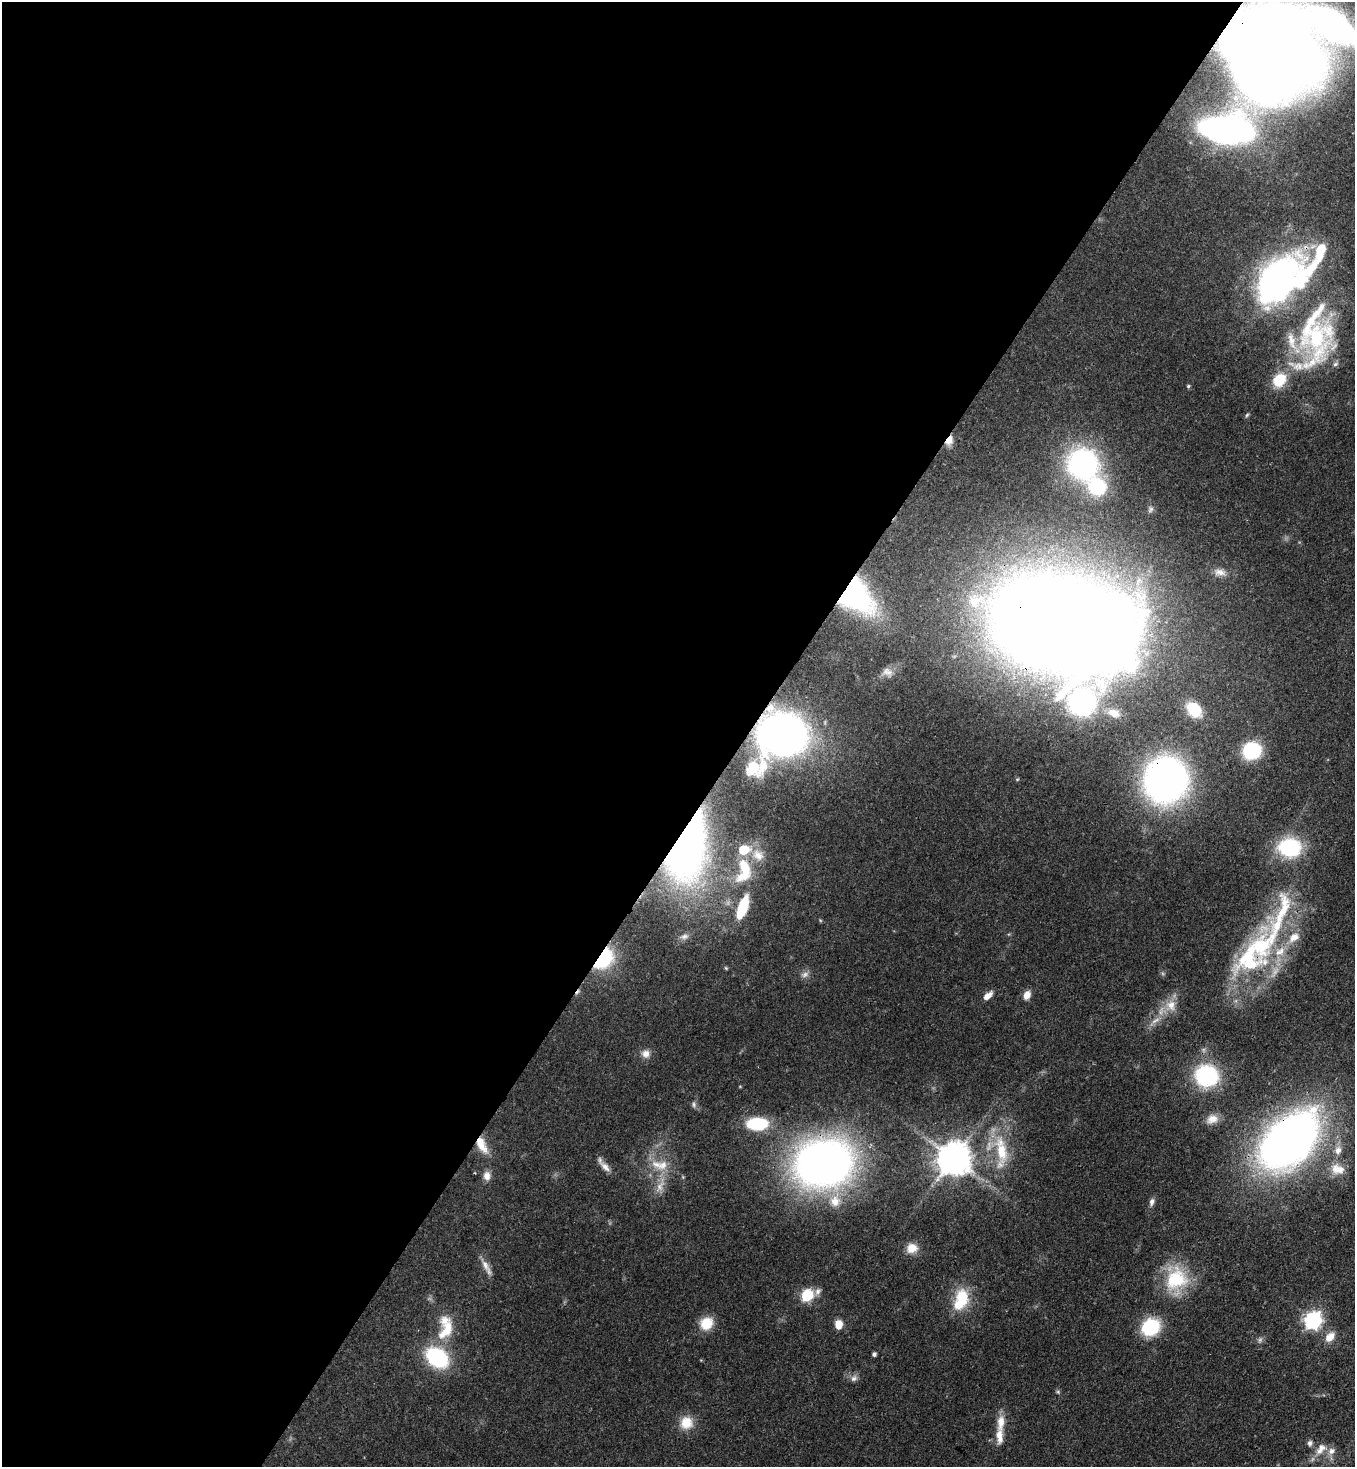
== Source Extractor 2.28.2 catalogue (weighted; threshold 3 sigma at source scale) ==
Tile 5 of 4 x 4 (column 1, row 2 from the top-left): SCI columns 371-1723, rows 3002-4466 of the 6011 x 5990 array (HDU 1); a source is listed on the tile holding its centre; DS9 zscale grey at full resolution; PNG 1357 x 1469 px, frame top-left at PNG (2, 2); no overlay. Shown black and unused: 55% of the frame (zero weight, under 3 of 4 exposures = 7% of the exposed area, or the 3 px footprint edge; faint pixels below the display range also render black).
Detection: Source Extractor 2.28.2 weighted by HDU 2 'WHT'; one run over the whole footprint, this tile lists its part. Background 0.0745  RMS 0.0039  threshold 0.0174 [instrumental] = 3 sigma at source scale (4.5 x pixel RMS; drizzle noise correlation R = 1.50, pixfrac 1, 0.05/0.05 arcsec/px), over >= 5 px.
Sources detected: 96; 4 too faint to see at this stretch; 2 inside a brighter object's white glare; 1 cosmic-ray / hot-pixel residue — not listed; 16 inside a brighter listed object's ellipse — not listed separately; the other 73 listed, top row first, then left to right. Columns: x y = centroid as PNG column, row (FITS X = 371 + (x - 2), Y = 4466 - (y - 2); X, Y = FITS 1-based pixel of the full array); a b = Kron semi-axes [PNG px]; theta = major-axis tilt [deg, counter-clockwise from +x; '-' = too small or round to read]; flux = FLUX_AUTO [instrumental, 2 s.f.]
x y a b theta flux
1333 26 31 14 -36 200
1273 53 59 53 -65 1000
1226 130 30 15 -4 280
1316 258 69 15 61 26
1277 279 41 24 56 200
1316 337 62 43 87 68
1279 380 19 16 51 11
1188 386 5 4 - 0.52
1247 415 7 4 59 0.61
949 440 12 8 66 3.9
1083 464 34 32 -53 80
1151 509 9 6 80 1.1
1220 572 16 8 -12 2.9
855 595 36 26 -44 76
1047 620 72 62 2 1100
887 672 13 10 -21 2.3
1082 703 113 66 70 150
1194 710 16 11 -46 14
783 734 31 28 7 290
1251 751 15 13 26 31
753 767 22 16 -10 17
1166 780 30 28 68 230
686 847 61 32 78 230
743 850 7 6 - 17
758 855 18 13 -41 5.2
744 867 24 12 -68 11
743 907 23 9 69 19
1281 915 138 26 69 59
684 936 12 7 17 2
603 958 18 12 50 40
726 968 5 4 - 0.46
805 974 12 7 17 1.9
1027 995 10 7 66 3.1
988 996 12 6 41 3.1
1171 1005 17 15 -84 6.4
646 1054 12 11 - 3
1206 1076 21 19 -16 43
740 1086 5 3 - 0.33
694 1104 9 6 -80 1.1
1212 1119 16 12 22 4.2
757 1124 20 11 0 23
1289 1140 50 31 44 330
481 1145 22 10 -62 7.7
1001 1150 47 17 -79 20
1338 1150 12 10 77 3.3
953 1159 10 10 - 950
824 1163 41 33 12 330
663 1165 22 16 22 8.9
605 1167 19 8 -49 3.1
1338 1169 20 15 -7 6.8
487 1176 12 10 -89 2.9
683 1177 6 4 -72 0.45
835 1201 21 16 72 8
1152 1202 11 6 75 1.7
912 1248 14 12 11 4.9
486 1267 25 7 -62 3.1
1176 1279 36 28 89 24
807 1295 8 6 24 43
961 1299 29 17 72 15
1312 1320 8 7 - 140
706 1323 15 13 41 8.9
838 1324 10 8 -88 4.3
1150 1327 19 16 37 23
446 1330 31 15 56 12
1330 1337 15 10 49 4.6
874 1354 5 4 - 0.87
437 1357 21 15 -37 40
854 1378 10 8 38 1.8
1058 1392 5 5 - 0.61
686 1423 17 16 - 7.6
1001 1423 24 9 87 6.1
1310 1443 9 7 85 1.3
1321 1449 20 11 52 5
Overlapping masked pixels (flux is a lower limit): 13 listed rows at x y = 1273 53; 1316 258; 1277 279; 949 440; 855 595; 1047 620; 783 734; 1166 780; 686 847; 603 958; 1289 1140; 481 1145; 824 1163
Isophote crosses this tile's border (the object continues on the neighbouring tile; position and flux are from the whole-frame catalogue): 1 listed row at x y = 1333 26